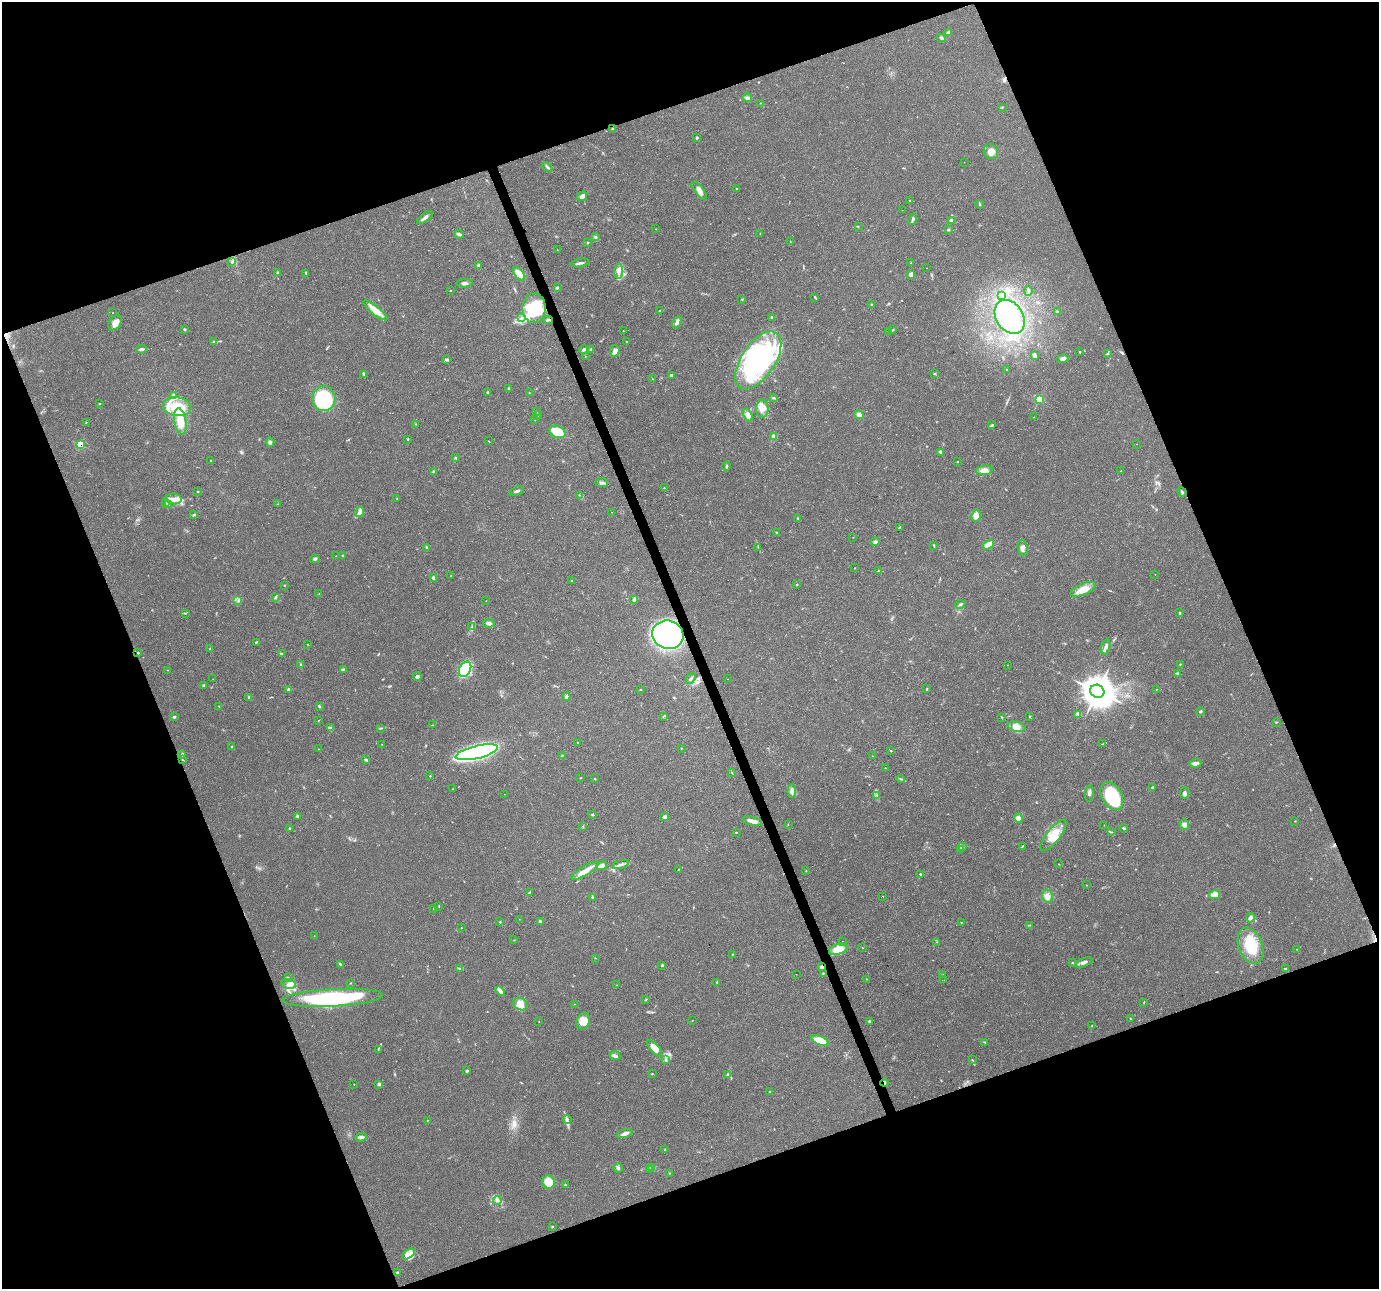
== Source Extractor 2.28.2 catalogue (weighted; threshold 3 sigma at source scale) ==
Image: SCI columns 1-5508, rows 78-5223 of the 5511 x 5353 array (HDU 1 of 3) = the unmasked area's bounding box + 8 px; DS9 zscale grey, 4 x 4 block average (1 PNG px = mean of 4 x 4 image px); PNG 1381 x 1291 px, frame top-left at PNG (2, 2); each listed source drawn as its Kron ellipse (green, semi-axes under 4 px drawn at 4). Shown black and unused: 41% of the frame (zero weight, under 3 of 4 exposures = <1% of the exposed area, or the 3 px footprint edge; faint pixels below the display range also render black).
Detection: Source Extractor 2.28.2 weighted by HDU 2 'WHT'. Background 0.0514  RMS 0.0037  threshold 0.0168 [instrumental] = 3 sigma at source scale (4.5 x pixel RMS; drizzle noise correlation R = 1.50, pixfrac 1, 0.0396/0.0396 arcsec/px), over >= 5 px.
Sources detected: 391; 2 inside a brighter object's white glare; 4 cosmic-ray / hot-pixel residue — neither listed nor drawn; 4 coinciding with a brighter row at this scale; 44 inside a brighter listed object's ellipse — not listed separately; the other 337 listed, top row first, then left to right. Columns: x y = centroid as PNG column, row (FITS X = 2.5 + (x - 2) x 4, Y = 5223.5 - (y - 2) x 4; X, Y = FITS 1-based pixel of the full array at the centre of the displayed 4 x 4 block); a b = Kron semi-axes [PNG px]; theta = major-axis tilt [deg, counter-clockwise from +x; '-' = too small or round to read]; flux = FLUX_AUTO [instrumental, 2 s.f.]
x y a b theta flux
948 33 3 2 - 7.6
941 38 4 3 - 4
747 98 5 3 - 4.6
760 103 2 2 - 0.58
1002 107 2 2 - 1.2
612 129 2 2 - 2
696 138 2 2 - 3.8
991 152 8 7 - 16
964 162 2 2 - 0.49
547 167 6 2 -48 3.7
736 188 2 2 - 1.2
699 191 11 4 -52 15
582 196 5 3 - 9.9
910 200 3 2 - 1.4
979 204 4 2 - 2
902 210 2 2 - 0.94
425 218 9 3 36 9.2
913 219 6 3 68 5
951 220 4 3 - 4.5
858 226 2 2 - 0.74
656 229 2 2 - 0.55
948 230 3 2 - 2.3
459 234 5 3 - 5.3
760 234 2 2 - 0.62
595 237 3 2 - 2.5
587 242 2 2 - 1.2
790 242 2 2 - 0.82
557 250 2 2 - 0.73
232 261 2 2 - 2.4
580 263 9 2 9 6.7
911 263 2 2 - 1.8
479 265 3 2 - 5.9
927 268 2 2 - 1.7
618 271 7 3 84 7.8
277 272 3 2 - 2.1
306 273 4 2 - 2.2
519 274 8 4 -51 33
911 274 2 2 - 13
464 283 8 3 5 6.9
557 288 2 2 - 0.99
451 291 2 2 - 1
1028 291 5 2 - 3.9
1001 296 4 2 - 2.9
815 297 3 2 - 2
742 299 3 2 - 1.7
871 304 2 2 - 1.5
534 308 15 11 89 110
375 310 15 4 -38 27
660 311 4 2 - 1.7
1058 312 2 2 - 1.6
112 313 2 2 - 0.53
522 317 2 2 - 2.4
772 317 3 2 - 2.4
1010 317 18 13 -57 80
548 320 5 2 - 3.8
677 322 7 3 62 11
115 323 8 5 54 18
185 329 3 2 - 1.9
893 330 3 2 - 2.6
623 331 2 2 - 0.64
889 332 2 2 - 1.2
627 341 2 2 - 1
214 342 2 2 - 2.5
142 349 5 2 - 4.9
591 349 4 2 - 4.4
584 350 4 2 - 5.1
615 351 6 4 85 10
1079 351 3 2 - 1
1107 353 3 2 - 1.5
585 356 2 2 - 0.54
1035 356 4 4 - 4.9
1063 359 6 3 14 10
447 360 4 2 - 2.9
758 360 33 17 56 310
1007 370 2 2 - 1.5
935 373 2 2 - 1.6
363 375 2 2 - 1.4
671 375 3 2 - 3.6
653 379 3 2 - 1.1
509 388 2 2 - 2.4
488 392 3 2 - 1.6
529 393 2 2 - 1.1
174 395 4 4 - 5.8
773 397 3 2 - 1.8
324 398 12 11 - 200
1039 399 3 2 - 84
99 404 3 2 - 1.1
177 407 14 9 -9 64
762 409 9 6 87 18
537 411 3 2 - 1.3
538 415 2 2 - 1.1
748 415 7 4 -61 14
859 415 5 4 - 9.3
1034 417 2 2 - 3.7
535 419 2 2 - 0.93
180 421 13 6 -80 41
86 423 2 2 - 0.73
416 424 2 2 - 0.63
992 425 3 2 - 3
557 432 9 6 -21 49
773 436 4 3 - 4.7
407 439 2 2 - 1.2
489 441 2 2 - 0.97
270 442 4 4 - 7.3
80 444 3 2 - 66
1137 444 2 2 - 0.59
940 452 4 2 - 4.4
455 457 3 2 - 2
211 461 2 2 - 2.4
957 462 2 2 - 1.2
726 466 4 2 - 3.4
984 470 8 5 9 12
1121 471 2 2 - 1
433 472 3 2 - 1.5
602 483 6 3 -7 5.9
664 488 2 2 - 1.3
517 491 8 2 19 5.2
198 492 2 2 - 1.4
1182 492 5 2 - 3.5
579 495 2 2 - 0.93
397 498 2 2 - 1
174 499 8 5 -6 16
166 503 2 2 - 1.5
277 504 2 2 - 0.75
169 505 2 2 - 1.1
360 512 5 4 - 7.5
611 512 2 2 - 0.9
194 514 3 2 - 2.2
976 516 6 4 79 11
798 518 2 2 - 1.3
899 527 2 2 - 1.2
777 532 3 2 - 1.6
853 537 2 2 - 0.56
875 542 4 3 - 3.8
988 544 6 3 33 25
934 545 3 2 - 2.1
758 547 2 2 - 0.61
427 548 3 2 - 1.5
1023 548 8 5 -83 9.4
336 556 2 2 - 0.76
342 556 2 2 - 1.5
315 559 5 3 - 3.8
855 568 2 2 - 0.72
878 571 2 2 - 1.3
1155 574 2 2 - 0.96
451 576 2 2 - 0.76
433 577 2 2 - 10
572 581 2 2 - 1
797 585 3 2 - 1.8
284 586 2 2 - 1
1083 589 13 5 23 28
319 594 2 2 - 1.2
275 598 2 2 - 1.5
634 599 4 3 - 3.4
238 600 3 3 - 3.6
486 601 2 2 - 0.53
960 604 5 2 - 4.5
1179 612 2 2 - 1.2
185 613 2 2 - 1.3
489 623 6 4 -6 6.4
472 627 2 2 - 1
668 635 16 14 -17 730
256 642 3 2 - 2.3
307 644 2 2 - 0.85
1106 647 8 3 75 6.8
210 649 3 2 - 2.1
138 653 2 2 - 2.2
281 654 3 2 - 3.5
1180 664 2 2 - 1.3
301 665 2 2 - 1.1
1007 665 2 2 - 0.62
343 669 3 2 - 2.1
465 669 8 5 61 210
168 670 2 2 - 0.68
1177 673 3 2 - 2.2
417 677 4 4 - 5.6
691 678 6 2 52 4.3
213 679 2 2 - 0.51
727 679 2 2 - 0.86
204 685 4 2 - 3.1
926 689 2 2 - 1.6
1156 689 2 2 - 0.77
288 690 4 2 - 4
640 690 2 2 - 1.3
1097 691 7 6 - 4400
566 696 4 3 - 5.1
249 697 2 2 - 5.7
219 706 2 2 - 1.3
319 706 3 2 - 2.8
1200 711 3 2 - 3.6
1078 714 3 2 - 2.6
664 716 3 2 - 1.8
1029 716 2 2 - 1.4
174 717 3 2 - 3.4
1002 717 3 2 - 1.3
318 721 3 2 - 1
1276 722 2 2 - 1.2
433 725 2 2 - 0.74
330 727 3 2 - 1.9
1017 727 9 4 -16 21
380 728 2 2 - 1.2
578 742 2 2 - 1.2
382 744 2 2 - 0.5
1102 744 3 2 - 2.1
232 747 3 2 - 2.1
681 748 2 2 - 1.3
318 749 2 2 - 0.71
891 751 2 2 - 1.6
477 752 21 6 14 580
182 755 3 2 - 6.1
562 755 2 2 - 1
873 756 2 2 - 1
183 760 3 2 - 1.2
366 760 4 2 - 3.8
1195 763 6 3 5 16
885 768 2 2 - 0.49
732 773 2 2 - 0.67
430 776 2 2 - 1.4
580 778 2 2 - 1.2
595 779 2 2 - 1.9
901 779 4 2 - 2.3
1152 788 3 2 - 2.5
453 789 2 2 - 0.87
792 791 7 3 88 7.2
1089 793 8 3 88 6.3
1184 793 6 4 -88 6.5
504 794 2 2 - 0.44
877 795 2 2 - 1.1
1112 796 15 10 -60 150
592 815 3 2 - 2.4
297 816 3 2 - 2.8
664 817 2 2 - 18
1018 818 4 4 - 11
752 821 10 3 -13 15
1295 821 2 2 - 1
788 825 2 2 - 0.85
1104 825 2 2 - 0.73
1184 825 5 4 - 8.1
583 826 2 2 - 0.87
290 828 2 2 - 7.9
1124 828 4 2 - 3.6
736 832 2 2 - 1.3
1111 832 3 2 - 1.5
1053 835 19 6 52 41
1022 846 2 2 - 1.4
962 847 4 3 - 4.8
960 850 2 2 - 1.2
620 864 8 2 16 6.9
1059 864 2 2 - 0.79
602 866 5 3 - 16
679 869 2 2 - 1.2
585 871 15 4 31 21
806 871 2 2 - 0.97
920 874 2 2 - 2.2
1087 885 2 2 - 0.68
529 893 2 2 - 1.3
1215 895 5 3 - 23
883 896 2 2 - 0.58
1047 896 7 5 -79 11
592 897 3 2 - 2.9
439 906 3 2 - 1.2
434 908 2 2 - 1.7
1250 918 5 3 - 8.6
519 919 2 2 - 0.39
540 921 4 2 - 5
500 922 2 2 - 1.4
961 922 2 2 - 0.72
1029 925 2 2 - 0.91
461 928 2 2 - 0.8
314 936 2 2 - 0.63
514 940 2 2 - 0.95
842 942 2 2 - 1.2
936 942 2 2 - 0.47
1250 946 19 12 -70 79
862 948 2 2 - 1.3
838 949 9 5 19 36
1297 949 2 2 - 0.63
732 954 2 2 - 0.77
595 958 2 2 - 0.8
1084 962 9 3 19 10
1073 963 3 2 - 1.8
340 964 3 2 - 2.1
662 965 2 2 - 3
822 967 3 3 - 5.4
459 969 2 2 - 0.98
1285 969 4 2 - 2.8
823 973 2 2 - 1.3
796 974 2 2 - 3.1
943 975 2 2 - 1.3
288 977 2 2 - 1.2
866 979 2 2 - 0.66
944 980 2 2 - 0.35
717 982 3 2 - 2.1
350 983 2 2 - 1.1
289 984 7 4 -12 12
617 985 2 2 - 0.67
500 991 5 3 - 9.7
333 998 50 8 3 280
646 999 3 2 - 1.3
1144 1002 3 2 - 1.1
520 1004 7 6 - 29
575 1004 2 2 - 0.42
1130 1019 2 2 - 1.2
539 1021 2 2 - 0.79
583 1021 8 6 71 27
692 1021 2 2 - 0.61
870 1021 3 2 - 3.6
1092 1025 2 2 - 1.3
820 1040 9 4 -21 52
985 1042 3 2 - 2
654 1048 10 4 -49 27
378 1049 3 2 - 1.7
615 1056 6 3 -24 7.1
666 1060 3 2 - 2.5
972 1060 3 2 - 0.92
467 1071 2 2 - 7.2
652 1074 2 2 - 1.1
728 1075 4 3 - 4.2
885 1083 4 2 - 2.5
354 1084 2 2 - 0.6
379 1084 4 3 - 4.1
770 1092 2 2 - 2.5
427 1120 2 2 - 0.92
567 1120 4 2 - 3.8
625 1134 8 4 14 8
361 1137 5 4 - 6.9
665 1150 2 2 - 1.2
618 1168 5 2 - 3.5
651 1168 4 2 - 2.6
650 1170 3 2 - 2.2
670 1173 2 2 - 0.83
549 1182 6 6 - 34
565 1185 4 2 - 2.1
497 1200 4 2 - 4.2
552 1226 2 2 - 1.4
408 1254 7 3 35 9.6
397 1272 3 2 - 2.9
Overlapping masked pixels (flux is a lower limit): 5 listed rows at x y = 548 320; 80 444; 668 635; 822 967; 885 1083
Diffuse or blended objects may show on this block-average render without a row.